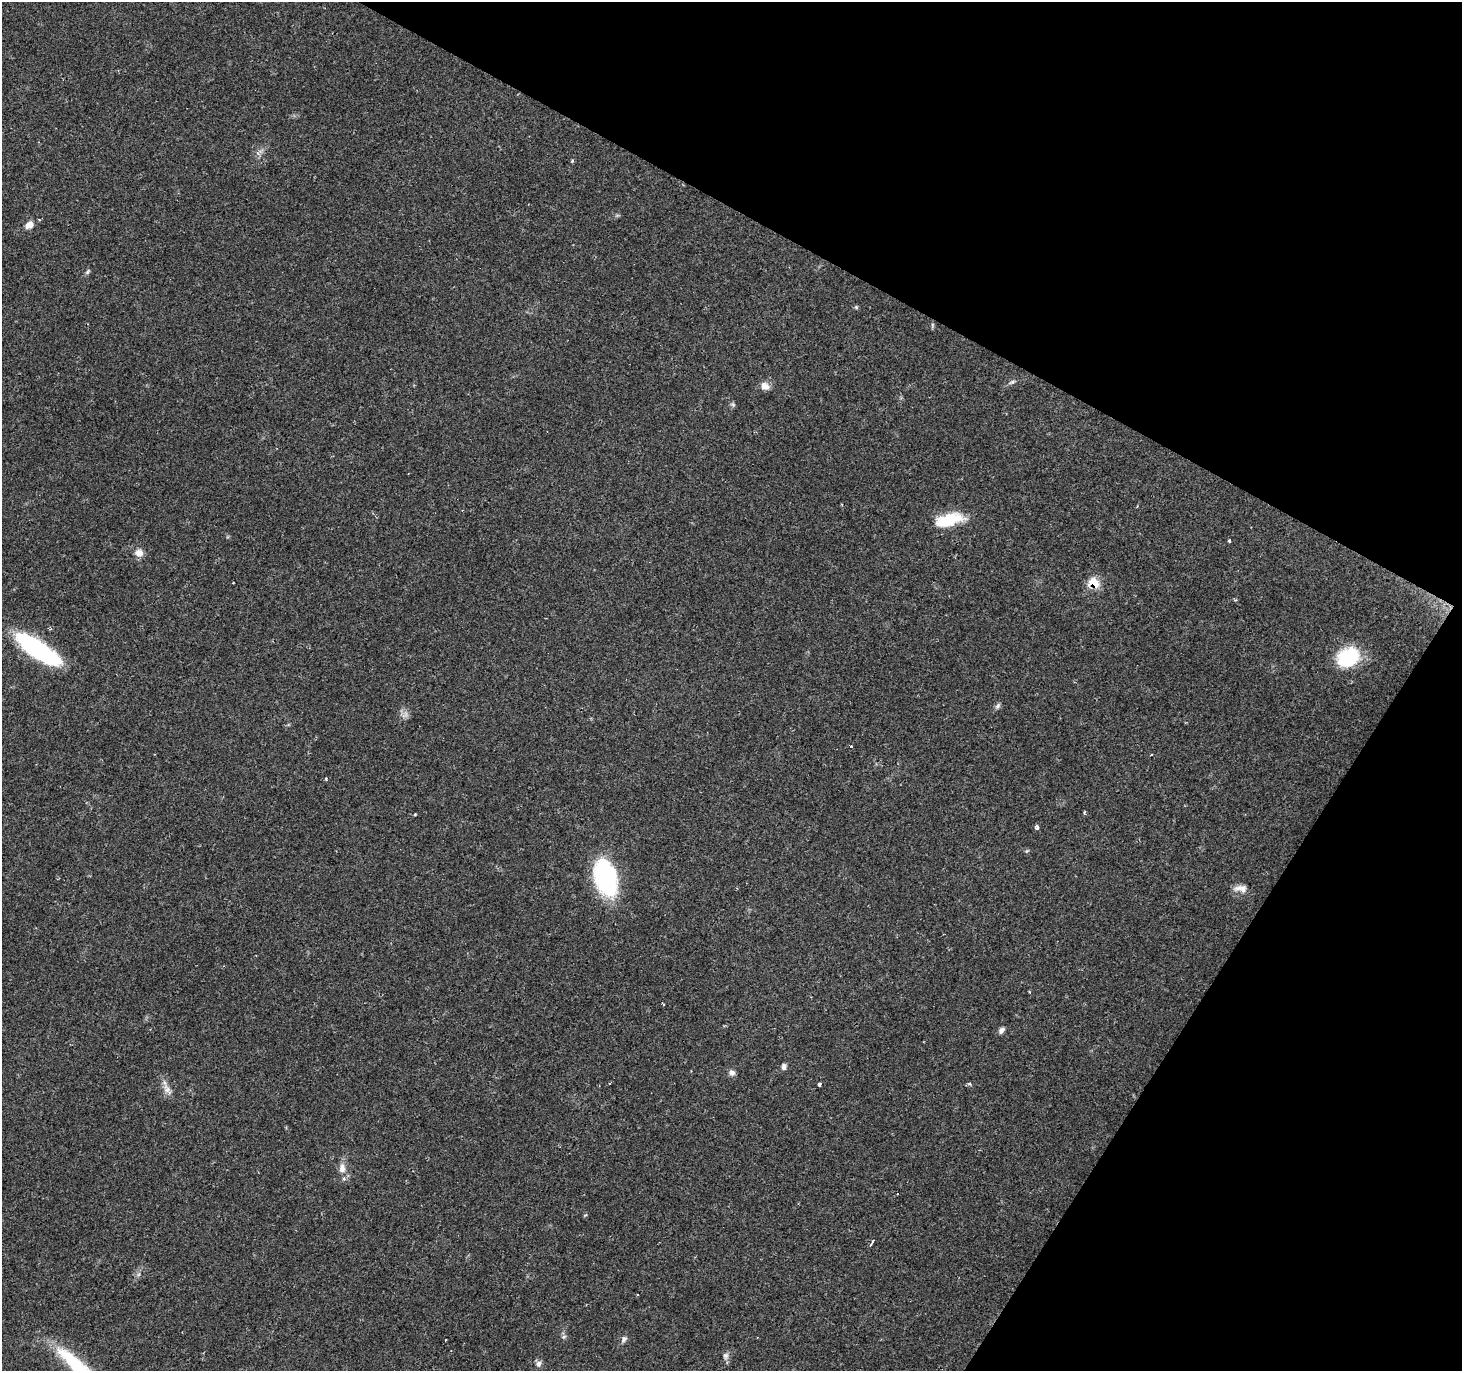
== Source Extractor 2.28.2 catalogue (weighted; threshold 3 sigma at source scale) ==
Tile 8 of 4 x 4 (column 4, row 2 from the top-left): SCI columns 4380-5839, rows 2927-4295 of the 5843 x 5920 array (HDU 1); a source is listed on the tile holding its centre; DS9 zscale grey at full resolution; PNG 1464 x 1373 px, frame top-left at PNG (2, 2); no overlay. Shown black and unused: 26% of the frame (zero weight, under 2 of 3 exposures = <1% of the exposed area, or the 3 px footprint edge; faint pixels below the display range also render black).
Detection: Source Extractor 2.28.2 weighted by HDU 2 'WHT'; one run over the whole footprint, this tile lists its part. Background 0.0649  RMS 0.0047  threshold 0.0211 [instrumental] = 3 sigma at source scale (4.5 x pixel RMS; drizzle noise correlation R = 1.50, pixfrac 1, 0.0396/0.0396 arcsec/px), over >= 5 px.
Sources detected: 46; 3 cosmic-ray / hot-pixel residue — not listed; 2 inside a brighter listed object's ellipse — not listed separately; the other 41 listed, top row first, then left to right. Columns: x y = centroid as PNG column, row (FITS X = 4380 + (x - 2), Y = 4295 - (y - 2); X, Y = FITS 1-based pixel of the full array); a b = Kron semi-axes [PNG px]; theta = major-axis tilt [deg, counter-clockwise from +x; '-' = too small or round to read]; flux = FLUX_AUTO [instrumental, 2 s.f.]
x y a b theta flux
572 161 5 4 - 0.5
29 225 9 7 40 3.8
87 272 8 5 50 0.87
856 307 6 5 - 0.67
932 325 7 4 -90 0.74
1012 382 10 4 26 1.2
765 386 11 9 -22 3.2
733 404 7 5 -70 0.93
949 520 33 13 15 17
1229 541 3 3 - 2.4
139 553 11 10 - 3.2
1093 583 7 6 - 17
50 629 4 4 - 0.64
37 649 47 15 -34 62
1348 657 25 18 33 27
998 706 9 5 52 1.2
405 715 12 6 52 2
851 746 4 2 - 0.46
1152 754 3 2 - 0.41
326 779 4 3 - 0.54
1084 812 3 3 - 0.84
415 814 4 3 - 0.43
1037 827 3 3 - 3.1
606 877 41 22 -74 51
1239 888 15 7 19 2.6
663 1004 3 2 - 0.64
1001 1030 9 6 51 1.5
784 1066 7 6 - 1.5
732 1073 9 7 -11 1.7
969 1084 4 3 - 1.3
820 1085 3 3 - 32
167 1089 16 8 -58 3.5
342 1168 14 9 85 3.5
585 1215 6 3 32 0.5
872 1242 7 2 58 1.6
637 1295 3 2 - 0.47
564 1337 7 4 20 0.84
624 1339 9 6 55 1.5
726 1356 10 8 75 1.7
538 1364 8 7 - 1.7
79 1368 61 14 -45 35
Overlapping masked pixels (flux is a lower limit): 1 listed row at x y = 1093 583
Isophote crosses this tile's border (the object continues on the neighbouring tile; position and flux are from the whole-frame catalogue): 1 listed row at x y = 79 1368